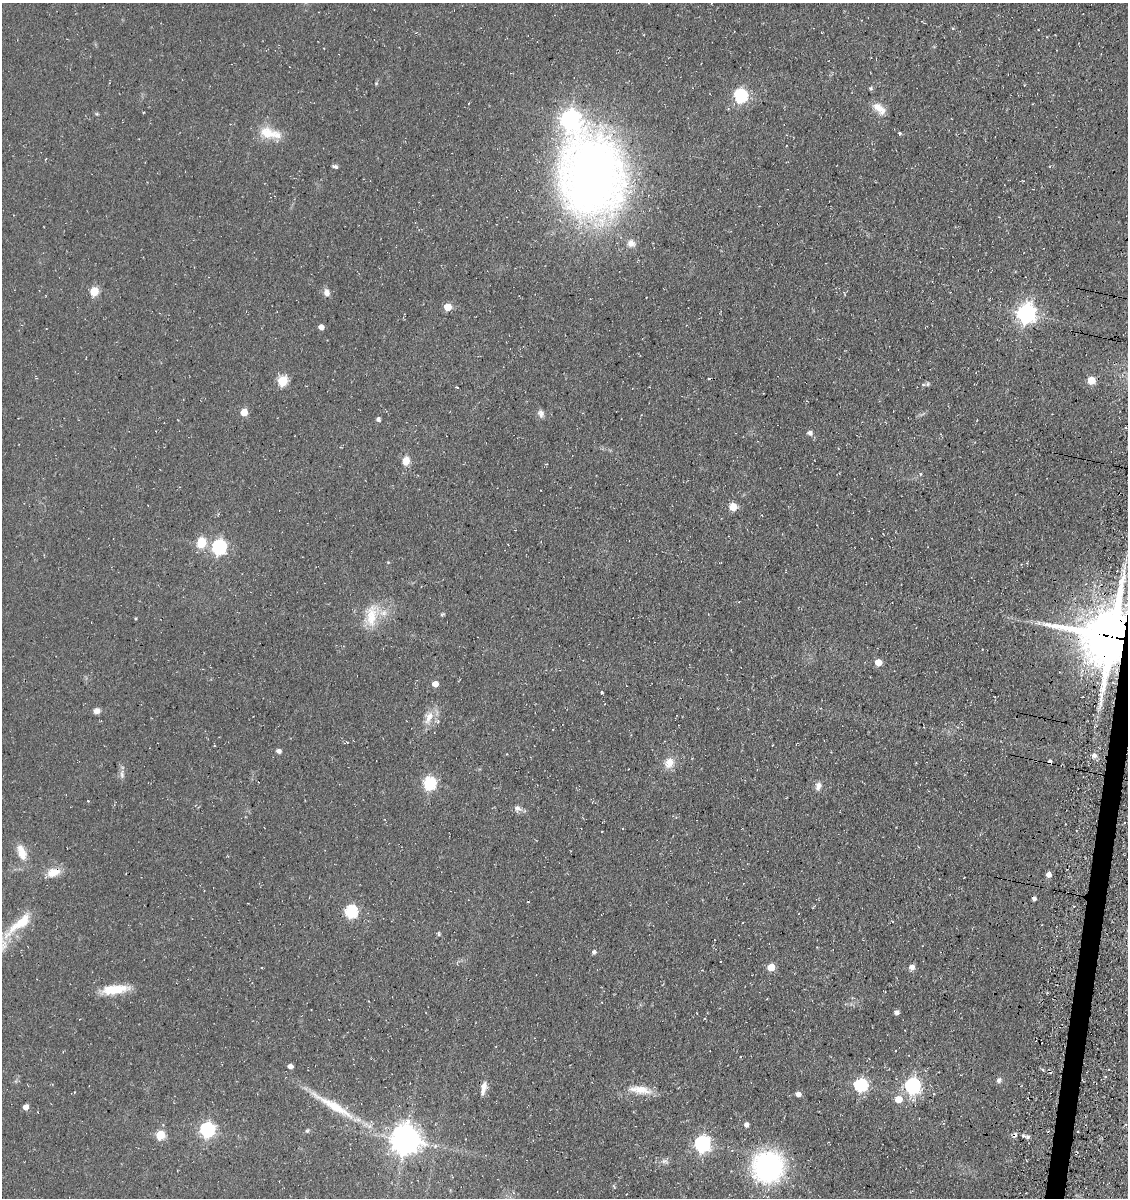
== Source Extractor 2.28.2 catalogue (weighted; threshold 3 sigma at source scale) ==
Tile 6 of 4 x 4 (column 2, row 2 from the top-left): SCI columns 1476-2601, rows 2542-3737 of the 5093 x 5080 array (HDU 1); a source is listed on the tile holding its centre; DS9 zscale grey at full resolution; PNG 1130 x 1200 px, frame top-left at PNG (2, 3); no overlay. Shown black and unused: <1% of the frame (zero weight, under 3 of 4 exposures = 11% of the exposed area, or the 3 px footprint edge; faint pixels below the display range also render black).
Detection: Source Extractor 2.28.2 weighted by HDU 2 'WHT'; one run over the whole footprint, this tile lists its part. Background 0.068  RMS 0.009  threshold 0.0407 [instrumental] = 3 sigma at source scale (4.5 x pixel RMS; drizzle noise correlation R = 1.50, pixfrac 1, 0.05/0.05 arcsec/px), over >= 5 px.
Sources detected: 79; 4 cosmic-ray / hot-pixel residue — not listed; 2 inside a brighter listed object's ellipse — not listed separately; the other 73 listed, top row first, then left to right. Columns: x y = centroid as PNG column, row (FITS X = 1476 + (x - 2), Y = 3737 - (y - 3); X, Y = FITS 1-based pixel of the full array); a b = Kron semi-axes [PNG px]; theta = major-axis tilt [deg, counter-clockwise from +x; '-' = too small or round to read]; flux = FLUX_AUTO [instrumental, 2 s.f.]
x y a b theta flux
871 88 5 5 - 1.4
740 96 6 6 - 130
879 109 17 9 -40 10
97 114 5 4 - 1
270 133 32 13 -14 19
900 133 5 4 - 1.1
335 166 8 4 -19 1.9
591 176 63 45 -84 900
631 243 11 10 - 6.3
94 291 5 5 - 34
327 292 9 7 -72 4.7
448 307 5 5 - 20
1026 313 7 7 - 450
321 327 5 4 - 5.3
1091 380 5 5 - 21
282 381 6 5 - 51
928 384 6 5 - 1.7
457 387 4 2 - 0.6
244 412 5 5 - 17
541 413 10 7 -76 3.6
378 419 5 5 - 2.1
810 433 5 5 - 3.4
406 461 9 7 78 10
920 474 5 3 - 0.87
733 507 5 5 - 23
201 543 13 11 76 16
219 547 6 6 - 180
1124 573 9 4 85 3.7
372 615 34 15 78 23
1111 636 19 16 75 5400
878 662 5 5 - 13
435 684 5 4 - 8.8
602 692 3 3 - 0.99
97 711 8 7 - 3.9
429 717 20 11 68 11
279 751 5 4 - 4
1094 756 6 5 - 3.9
669 763 14 11 66 10
122 775 10 6 -79 3.2
429 783 6 6 - 110
818 786 11 7 72 4.9
88 801 3 3 - 0.67
517 809 11 8 -19 4.1
22 852 23 11 -71 12
53 873 17 11 14 11
1049 874 5 5 - 6
351 912 6 6 - 100
19 924 53 12 40 30
594 952 6 5 - 1.9
771 967 5 5 - 18
912 967 6 6 - 4.6
115 989 31 10 6 23
897 1012 4 4 - 3.5
290 1066 5 4 - 3.6
999 1080 7 6 - 2.6
861 1085 6 6 - 120
913 1086 7 6 - 230
483 1088 18 7 78 6.4
640 1090 31 10 -8 15
798 1094 6 5 - 3.9
898 1099 6 6 - 13
333 1106 71 10 -31 39
26 1107 6 5 - 4.6
746 1125 5 4 - 3.7
207 1130 6 6 - 200
307 1131 5 5 - 1.2
160 1135 5 5 - 41
1015 1135 10 5 71 2.4
1028 1137 8 5 -17 2.8
405 1140 9 9 - 1300
702 1144 7 7 - 230
665 1161 10 6 -10 3.3
768 1167 25 24 - 170
Overlapping masked pixels (flux is a lower limit): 2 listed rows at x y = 1111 636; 1015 1135